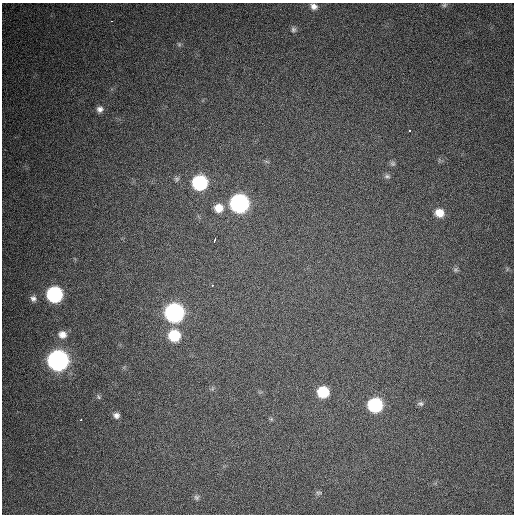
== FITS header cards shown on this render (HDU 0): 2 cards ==
NAXIS1  =                  512 / Axis length
NAXIS2  =                  512 / Axis length

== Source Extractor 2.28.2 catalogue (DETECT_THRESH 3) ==
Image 512 x 512 px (HDU 0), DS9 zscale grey, 1 PNG px = 1 image px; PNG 516 x 516 px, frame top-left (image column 1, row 512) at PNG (2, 3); no overlay
Background 336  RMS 19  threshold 56.1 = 3 sigma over >= 5 px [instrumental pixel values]
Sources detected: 33; all 33 listed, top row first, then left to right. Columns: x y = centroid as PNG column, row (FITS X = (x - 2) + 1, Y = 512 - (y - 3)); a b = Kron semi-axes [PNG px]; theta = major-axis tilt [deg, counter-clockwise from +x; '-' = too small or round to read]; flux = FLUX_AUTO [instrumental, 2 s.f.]
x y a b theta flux
444 5 7 5 17 2100
314 6 9 7 -27 6600
112 21 3 2 - 6300
293 29 8 7 - 3600
179 44 6 6 - 2200
100 109 8 8 - 5900
409 130 3 3 - 3900
266 161 6 4 -19 1800
393 164 7 7 - 2900
387 176 9 5 -1 3300
176 179 7 7 - 3100
200 183 9 9 - 180000
239 203 10 9 - 530000
218 208 10 9 - 16000
439 213 9 8 - 16000
214 240 5 3 - 8400
455 270 7 6 - 2600
212 285 3 2 - 4100
54 294 9 9 - 250000
33 298 9 8 - 5100
174 313 10 9 - 570000
62 334 10 9 - 11000
174 336 9 9 - 57000
58 360 10 9 - 890000
323 392 8 8 - 53000
98 397 7 5 -58 2200
420 404 9 7 -1 3500
375 405 9 9 - 160000
116 415 7 6 - 5300
271 419 6 4 -45 1800
81 420 3 2 - 4500
318 493 8 5 5 2600
196 497 7 7 - 3400